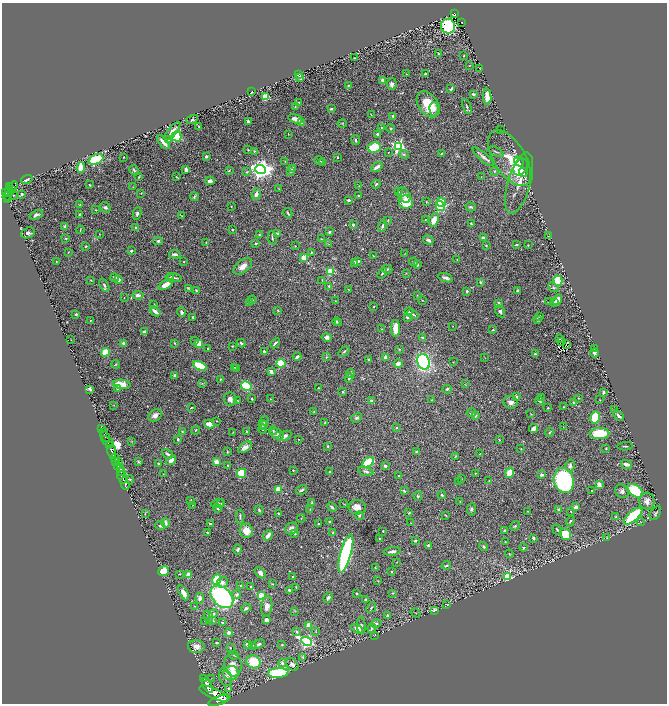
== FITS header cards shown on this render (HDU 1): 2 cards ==
NAXIS1  =                 1330
NAXIS2  =                 1403

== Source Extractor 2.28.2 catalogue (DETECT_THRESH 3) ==
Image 1330 x 1403 px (HDU 1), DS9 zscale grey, zoomed out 1/2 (1 PNG px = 2 x 2 image px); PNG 669 x 706 px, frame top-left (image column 2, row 1402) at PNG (2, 3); each listed source drawn as its Kron ellipse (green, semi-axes under 4 px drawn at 4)
Background 1.32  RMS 0.018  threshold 0.0542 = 3 sigma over >= 5 px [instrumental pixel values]
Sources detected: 553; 27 cannot appear on this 1/2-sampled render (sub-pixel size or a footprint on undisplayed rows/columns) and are neither listed nor drawn; of the other 526, the 500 brightest by FLUX_AUTO listed and drawn (26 fainter detections omitted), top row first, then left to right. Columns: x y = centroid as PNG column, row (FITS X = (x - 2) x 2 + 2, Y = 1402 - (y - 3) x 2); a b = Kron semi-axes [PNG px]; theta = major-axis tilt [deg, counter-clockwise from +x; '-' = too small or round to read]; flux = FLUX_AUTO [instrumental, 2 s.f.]
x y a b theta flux
454 14 4 2 - 180
461 22 4 2 - 200
448 26 7 7 - 270
438 54 3 2 - 2.6
463 56 3 2 - 2.3
354 58 3 1 - 2.4
469 66 2 2 - 1.7
479 68 3 1 - 1.2
298 74 3 2 - 2.8
406 74 3 1 - 1.2
425 74 3 2 - 5
299 78 4 2 - 10
382 80 4 3 - 6.4
392 84 6 5 - 14
348 86 4 3 - 4.6
451 89 3 2 - 7.4
252 92 3 2 - 2.7
473 94 3 2 - 7.4
265 97 4 3 - 78
487 97 8 3 -87 44
298 103 4 2 - 3.5
428 104 14 9 -54 88
295 107 3 2 - 2.5
467 107 8 3 -69 6.4
331 109 3 2 - 5.6
434 109 7 4 -90 12
371 115 3 2 - 2.2
393 116 4 4 - 6.3
192 119 6 4 24 7.3
295 119 7 3 -16 27
248 121 3 2 - 11
301 123 3 3 - 15
342 124 4 3 - 2.5
199 127 2 2 - 1.7
382 127 2 2 - 2.9
391 128 4 3 - 3.3
500 130 2 1 - 1.4
173 131 11 4 50 27
288 134 2 2 - 1.3
377 134 2 2 - 8.3
177 136 5 5 - 170
169 140 4 4 - 5.7
356 140 5 3 - 6.3
163 142 8 3 -52 35
398 146 4 4 - 550
374 147 6 5 - 100
248 150 3 2 - 2.2
254 151 4 3 - 3.6
496 152 8 3 -26 4.8
388 153 2 1 - 1.3
441 153 2 2 - 1.9
404 154 5 3 - 3.9
206 156 3 2 - 7.6
124 157 2 1 - 1.5
338 157 3 2 - 3.2
483 157 13 4 -40 15
510 158 31 15 -58 100
96 159 8 5 23 200
319 160 5 3 - 3
285 161 3 2 - 2
322 162 3 2 - 3.5
519 162 5 3 - 44
377 167 6 3 34 17
521 167 9 6 56 110
81 168 5 4 - 48
292 168 4 3 - 7.1
186 169 4 3 - 12
134 170 5 3 - 4.8
229 170 4 3 - 3.2
261 170 5 4 - 1900
291 171 4 3 - 4.5
494 171 4 3 - 3.6
247 172 4 3 - 4.5
523 172 5 3 - 35
139 177 3 3 - 2.7
177 177 3 1 - 2.3
481 177 3 2 - 1.5
27 179 6 3 15 7.3
210 181 4 3 - 16
519 183 31 11 74 53
376 184 4 3 - 4.2
90 185 2 2 - 2.7
9 186 3 2 - 400
13 186 6 3 46 700
359 186 2 1 - 2.1
133 187 3 2 - 2
279 188 2 2 - 1.5
11 189 2 1 - 58
5 192 2 2 - 710
398 192 3 2 - 2.6
9 193 4 4 - 1100
141 193 3 2 - 1.8
22 194 4 3 - 4.5
256 194 6 3 73 12
14 195 2 2 - 2.6
404 195 8 5 -58 12
7 196 4 2 - 340
358 196 2 2 - 5.3
194 197 4 3 - 4
8 200 4 2 - 300
349 200 3 2 - 9.2
406 202 7 6 - 100
426 202 2 2 - 1.9
441 202 5 3 - 140
80 204 4 2 - 1.7
440 206 5 4 - 120
105 207 6 4 -34 8
231 207 2 2 - 1.4
471 207 5 3 - 4.8
96 210 2 2 - 1.5
137 213 6 3 80 7.3
288 213 5 2 - 4.3
36 215 7 3 24 11
80 215 3 3 - 5.6
182 216 2 2 - 1.5
388 220 2 2 - 2.2
425 220 2 2 - 1.6
434 220 7 4 66 38
471 224 3 2 - 4.3
353 225 3 3 - 4.3
65 226 4 3 - 8
382 226 6 3 70 4.9
136 228 4 3 - 3.7
80 230 4 2 - 2.5
232 230 2 2 - 3.7
329 232 3 3 - 5.4
28 233 7 5 22 10
99 234 2 1 - 1.5
277 234 3 2 - 13
259 235 3 3 - 3.6
548 236 3 2 - 1.4
66 238 4 2 - 2.9
272 238 6 2 -79 5.2
483 238 3 2 - 11
321 239 2 1 - 1.6
428 240 5 3 - 9.5
158 241 4 3 - 6.2
206 242 4 2 - 2.5
256 243 3 3 - 4.5
329 244 3 2 - 1.7
486 245 3 2 - 2.5
517 245 4 2 - 3.4
528 245 2 2 - 1.9
86 246 3 3 - 3.2
295 246 2 2 - 1.7
131 251 3 2 - 4.8
68 252 3 2 - 1.8
312 252 3 3 - 2.8
175 254 6 3 -7 11
404 254 3 2 - 1.4
373 256 2 1 - 1.6
304 257 3 3 - 57
457 259 3 2 - 1.9
358 261 3 3 - 6.2
56 262 2 2 - 1.4
184 262 2 2 - 1.7
414 262 4 2 - 4.3
355 263 4 3 - 11
417 264 3 2 - 6.5
243 266 11 6 37 26
387 269 5 4 - 5.3
330 271 3 3 - 140
382 273 6 3 50 5.8
406 273 3 2 - 1.5
170 277 4 3 - 3.2
115 278 4 3 - 5.3
175 278 7 3 -9 5.1
445 278 7 3 -19 12
91 280 3 2 - 1.6
118 280 4 3 - 13
322 280 3 2 - 1.8
558 281 5 4 - 92
480 282 3 3 - 4.3
104 285 7 3 -63 7.2
166 285 8 4 32 30
329 286 3 3 - 4.2
553 287 6 3 -40 5.1
188 288 4 3 - 3.6
348 289 3 2 - 1.5
196 291 4 3 - 5.2
467 291 4 3 - 4.4
518 291 2 2 - 3.4
138 295 5 3 - 13
417 295 3 2 - 2.1
124 298 2 1 - 1.4
252 300 4 3 - 3.5
422 300 2 2 - 2.2
557 300 5 3 - 20
335 301 4 2 - 1.9
249 302 3 3 - 2.4
549 302 3 2 - 1.5
499 303 3 3 - 7.1
554 303 3 2 - 3.3
154 305 3 2 - 2.5
374 307 3 2 - 1.9
278 310 3 2 - 4.3
155 311 6 2 -39 20
500 311 6 4 -58 8
181 312 5 3 - 8
409 312 4 3 - 5.1
76 314 2 2 - 9.2
413 314 6 3 -38 5.3
193 317 2 2 - 5.5
408 317 4 3 - 6.5
540 317 4 3 - 2.2
537 319 4 3 - 5
90 320 2 2 - 2
336 322 4 3 - 3.8
339 322 2 2 - 2.2
453 326 2 2 - 1.6
396 328 8 4 89 41
381 329 2 2 - 1.4
493 330 3 2 - 3.2
144 332 4 2 - 13
327 337 5 4 - 13
422 337 4 2 - 3.2
559 339 3 1 - 1.4
71 340 3 1 - 1.3
194 341 4 3 - 3.2
562 342 3 2 - 13
123 343 3 3 - 7.2
174 343 4 3 - 2.6
241 343 4 3 - 6.3
275 343 6 2 43 7.9
199 344 4 3 - 57
567 344 2 1 - 3.1
233 346 2 2 - 2
208 348 3 2 - 3.9
399 349 3 2 - 2.1
595 349 2 1 - 1.7
105 352 4 4 - 89
264 352 3 2 - 6.9
344 352 6 3 38 4.6
594 353 4 3 - 10
535 354 2 2 - 9.6
297 357 4 2 - 8.2
326 357 3 3 - 3.1
385 357 3 2 - 9.3
485 358 2 2 - 1.2
369 360 3 3 - 8.9
424 362 8 6 -67 480
453 362 2 2 - 1.2
281 363 4 4 - 170
116 364 4 2 - 3.1
398 364 5 4 - 18
200 366 7 3 -25 110
234 367 2 2 - 1.7
237 369 3 2 - 3.6
271 371 4 3 - 16
350 374 4 3 - 5.8
174 376 3 3 - 7.8
349 378 4 3 - 4.3
220 379 4 2 - 3.3
202 383 4 3 - 3.2
121 384 9 4 -3 58
466 384 4 2 - 1.5
246 386 5 4 - 150
318 388 2 2 - 2.5
90 389 4 2 - 6.5
117 389 4 3 - 4.3
447 389 4 3 - 5.1
343 392 3 3 - 2.6
603 392 4 3 - 9.2
516 397 3 3 - 6.6
541 398 3 3 - 5.3
578 398 3 2 - 1.3
230 399 7 6 - 16
252 399 3 2 - 3.7
270 399 2 2 - 1.4
238 400 4 2 - 2.1
431 400 3 2 - 2.1
600 400 2 2 - 1.4
371 401 4 3 - 10
539 401 4 2 - 6.7
510 402 7 6 - 16
574 403 3 3 - 8.4
114 405 2 2 - 1.3
563 407 3 3 - 3.2
191 408 3 1 - 2.7
548 408 2 2 - 3.3
614 410 3 2 - 1.8
314 412 3 2 - 2.7
471 413 5 3 - 5.9
531 414 3 2 - 1.3
155 415 7 5 36 18
475 415 2 2 - 25
618 415 6 3 -44 13
595 417 6 4 78 140
357 418 6 4 33 6.8
217 421 2 2 - 1.9
264 422 6 3 75 5.7
325 422 3 2 - 2.2
209 424 5 3 - 40
263 425 4 3 - 3.9
563 427 2 2 - 1.2
102 428 2 2 - 94
396 428 3 3 - 4.7
262 429 5 3 - 3.8
533 429 4 3 - 26
196 430 4 2 - 2.5
182 431 3 2 - 2.4
246 431 2 1 - 2.6
273 431 4 3 - 3.7
104 432 2 1 - 190
233 432 2 2 - 1.7
549 432 4 3 - 4.2
277 434 7 5 -29 14
599 434 10 5 3 120
105 436 6 2 -68 440
284 436 7 3 29 16
178 439 3 3 - 4.1
298 439 2 2 - 1.7
499 440 4 2 - 2.2
132 441 3 2 - 1.7
108 442 7 4 -34 1800
109 446 3 2 - 630
328 446 4 3 - 3.3
625 446 8 2 5 4.1
245 447 8 4 36 16
521 449 2 2 - 2
606 449 3 2 - 2
112 451 6 3 -77 3100
227 451 3 2 - 2.3
417 452 3 3 - 3.8
168 454 6 3 -31 7.4
479 454 3 1 - 1.6
456 456 4 3 - 3.1
115 458 4 3 - 1500
171 460 5 3 - 23
116 461 4 2 - 830
119 461 3 1 - 230
138 462 4 3 - 4
216 462 3 3 - 40
368 462 6 4 34 120
158 464 3 3 - 5.1
626 464 6 3 -15 18
228 465 3 2 - 2.3
117 466 3 2 - 990
385 466 4 3 - 8.3
570 466 6 4 75 8.7
120 469 3 2 - 720
293 470 2 2 - 3.1
330 471 2 2 - 4.2
366 471 7 4 -14 9.4
121 472 4 2 - 650
241 473 5 4 - 99
475 473 2 2 - 2.5
509 473 5 4 - 55
163 474 3 2 - 1.7
542 475 4 3 - 8.2
399 476 4 3 - 3.9
122 477 6 2 -66 1900
461 479 3 2 - 1.9
130 480 4 4 - 3.7
489 480 2 2 - 1.3
564 480 13 10 -72 470
459 482 3 2 - 1.8
125 483 6 2 -70 2200
599 485 3 2 - 42
278 489 3 3 - 33
301 490 6 3 33 7.2
592 490 2 1 - 1.5
404 491 4 3 - 3.8
622 491 7 6 - 12
635 491 9 5 -38 220
442 495 4 2 - 3.9
418 496 5 3 - 4.1
191 500 3 1 - 1.3
647 501 8 8 - 21
460 502 2 2 - 1.7
217 503 6 3 20 7.3
312 503 4 3 - 4.2
220 504 4 3 - 4.1
344 504 4 2 - 2.1
193 505 3 2 - 1.4
332 507 5 3 - 7
357 507 8 7 - 26
576 507 3 2 - 19
217 508 4 2 - 6.8
310 509 3 2 - 1.8
471 509 6 4 85 5.9
259 510 5 3 - 3.6
559 510 3 3 - 11
527 511 3 2 - 1.5
571 511 3 2 - 2
145 513 4 2 - 3.1
409 513 3 2 - 3.1
655 513 8 4 57 8.2
279 514 3 2 - 5.7
359 515 4 3 - 7.5
446 515 3 2 - 2.1
616 516 4 3 - 2.9
633 516 11 5 42 180
240 517 7 2 89 5.3
301 518 4 2 - 1.8
570 521 5 3 - 4.4
330 522 3 2 - 4.4
641 522 4 3 - 2.9
166 523 5 3 - 15
210 523 3 2 - 5
319 523 3 2 - 3.4
411 523 2 2 - 1.2
160 526 5 3 - 7.9
515 526 5 3 - 4.3
291 529 6 5 - 16
504 530 3 3 - 2.6
557 530 5 3 - 5.7
246 531 7 6 - 38
383 531 2 2 - 1.9
207 532 3 2 - 3.9
295 533 4 3 - 3.1
333 533 3 3 - 5.8
566 534 6 5 - 110
268 535 5 3 - 17
606 537 4 1 - 1.4
533 538 4 3 - 6.8
380 539 3 2 - 6.9
415 541 4 3 - 4
505 542 2 1 - 1.6
429 546 3 3 - 5
484 547 5 3 - 4.8
523 548 4 3 - 4.5
238 549 5 4 - 7.3
392 551 9 3 8 10
346 554 20 5 75 590
509 554 4 2 - 2.5
397 562 2 1 - 1.2
446 565 5 3 - 6.1
375 568 2 2 - 1.5
163 571 6 4 40 56
392 572 3 2 - 4.3
260 573 6 4 -45 10
179 574 2 2 - 1.8
189 575 4 3 - 40
508 576 4 3 - 260
293 577 2 2 - 5.5
217 580 5 4 - 110
378 581 3 2 - 1.6
222 582 5 5 - 15
273 584 3 2 - 2.5
240 586 3 3 - 2.5
251 587 3 2 - 5
296 588 3 2 - 2.4
289 590 4 3 - 5.6
184 593 8 4 -62 26
393 593 3 3 - 3.1
237 594 4 4 - 8.2
357 594 3 2 - 2.4
261 596 3 3 - 120
222 597 13 9 -45 440
200 598 5 3 - 14
328 598 5 3 - 7.1
366 600 3 2 - 5.2
447 605 3 2 - 1.8
195 606 3 2 - 1.5
267 606 10 5 84 19
371 607 5 3 - 5
246 608 5 4 - 6.2
435 610 3 3 - 12
295 611 4 2 - 2.4
415 613 5 2 - 2.4
213 614 4 3 - 5.9
387 615 3 3 - 7
208 617 6 3 -68 4.9
212 620 4 3 - 7
267 620 4 3 - 11
205 621 2 2 - 1.3
222 623 3 2 - 4.6
376 624 5 4 - 5.6
309 625 3 3 - 45
361 625 8 4 -86 6.4
357 629 6 4 -30 26
372 629 5 3 - 4.1
297 632 4 3 - 2.9
316 632 3 2 - 1.8
229 633 4 4 - 8.1
375 635 3 2 - 2
307 641 6 4 -27 570
217 643 3 2 - 3.8
247 644 3 3 - 9.9
258 644 7 3 26 8
282 644 4 3 - 2.7
253 645 3 2 - 2.4
196 647 8 6 -6 19
230 648 2 2 - 1.8
234 655 5 3 - 3.5
303 657 4 2 - 4.3
253 662 7 6 - 100
282 663 4 4 - 7.2
292 664 7 5 -49 13
233 665 11 8 -81 37
231 673 7 7 - 79
278 673 10 5 3 240
225 677 9 6 -70 17
211 678 3 2 - 1.5
204 679 2 1 - 130
207 686 8 4 -60 5600
229 688 2 2 - 13
214 694 16 5 -24 11000
219 700 11 3 20 4300
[26 fainter detections neither listed nor drawn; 27 sub-pixel or undisplayed-footprint detections neither listed nor drawn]